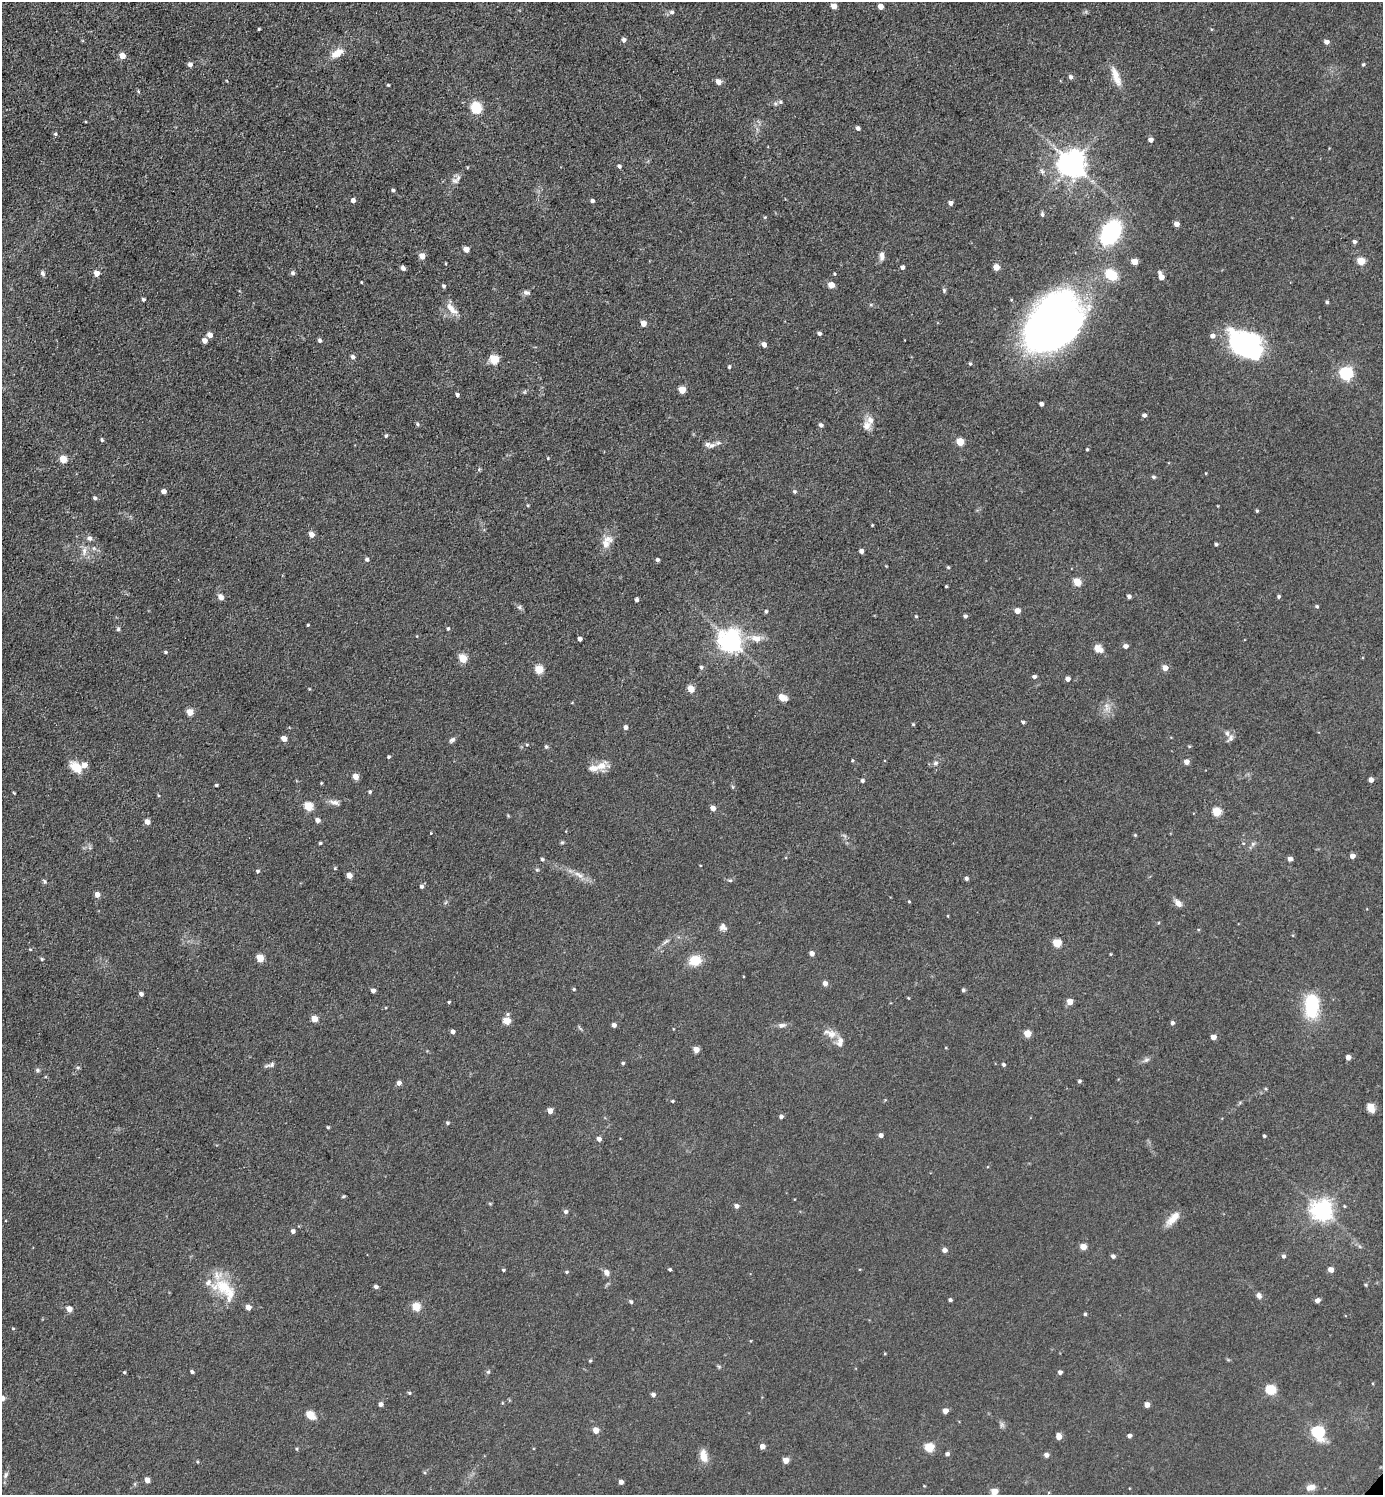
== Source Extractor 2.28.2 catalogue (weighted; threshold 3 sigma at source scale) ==
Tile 11 of 4 x 4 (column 3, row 3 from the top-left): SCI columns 3062-4442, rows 1496-2988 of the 5979 x 5977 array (HDU 1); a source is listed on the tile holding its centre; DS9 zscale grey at full resolution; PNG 1385 x 1497 px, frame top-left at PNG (2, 2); no overlay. Shown black and unused: <1% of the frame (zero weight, under 3 of 5 exposures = <1% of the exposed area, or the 3 px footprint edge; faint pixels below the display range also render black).
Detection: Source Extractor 2.28.2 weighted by HDU 2 'WHT'; one run over the whole footprint, this tile lists its part. Background 0.0607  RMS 0.0073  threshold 0.0326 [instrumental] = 3 sigma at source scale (4.5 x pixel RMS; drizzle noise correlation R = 1.50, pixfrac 1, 0.05/0.05 arcsec/px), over >= 5 px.
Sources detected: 295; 11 inside a brighter listed object's ellipse — not listed separately; the other 284 listed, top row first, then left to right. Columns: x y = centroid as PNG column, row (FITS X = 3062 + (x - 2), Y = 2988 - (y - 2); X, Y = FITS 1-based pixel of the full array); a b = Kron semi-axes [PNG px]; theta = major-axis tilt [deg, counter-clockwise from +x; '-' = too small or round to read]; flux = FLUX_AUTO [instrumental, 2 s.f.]
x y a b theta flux
834 6 5 4 - 7.4
880 6 4 4 - 7.4
672 12 5 5 - 2
259 29 3 2 - 0.75
624 40 4 4 - 3
1326 42 4 4 - 3.9
337 53 17 9 31 9
122 56 5 4 - 8.5
190 64 5 4 - 3.3
1363 64 4 4 - 1
1116 76 29 8 -69 9.8
1071 77 5 5 - 2.1
718 82 5 4 - 6.4
388 85 3 3 - 0.75
138 91 5 4 - 0.87
780 102 6 5 - 1.4
476 108 10 9 - 21
858 128 4 4 - 2.5
55 134 5 4 - 1.1
1151 140 4 4 - 3.9
1072 164 8 8 - 940
619 166 4 4 - 1.8
455 181 10 8 -21 3.2
393 190 4 4 - 1.2
353 200 4 4 - 3.4
592 201 4 3 - 2.4
950 203 5 4 - 3.1
1042 214 5 4 - 1.5
765 217 4 4 - 0.78
1176 224 4 4 - 5.7
1110 233 18 12 58 91
1354 242 4 4 - 2
466 249 5 4 - 7.1
422 256 5 4 - 8.3
882 256 12 6 89 3.4
1361 261 5 5 - 20
1134 262 5 4 - 11
902 267 4 4 - 2.7
996 267 5 4 - 10
403 268 4 4 - 3.1
43 273 7 5 -73 1.8
96 273 5 4 - 6.5
293 273 5 5 - 1.9
834 274 4 4 - 0.72
1111 274 15 11 -38 16
1161 276 7 4 -67 6.4
361 282 3 2 - 0.56
831 285 5 4 - 11
444 286 4 4 - 1.3
944 290 6 5 - 1.2
527 293 9 6 -15 2.1
143 300 4 4 - 1.4
1327 302 4 4 - 1.3
452 309 21 8 -47 7.1
643 323 5 4 - 6.6
1053 323 61 42 52 420
819 333 4 4 - 1.8
210 335 4 4 - 6.2
320 340 5 4 - 1.7
204 341 4 4 - 5.5
764 344 4 4 - 4.9
1245 344 36 23 -29 100
353 357 5 5 - 2.7
494 359 5 5 - 29
970 364 5 4 - 1
729 367 4 3 - 1.1
1346 373 6 6 - 130
682 390 5 4 - 16
457 395 4 3 - 1.7
1041 404 4 4 - 2.9
1144 415 4 4 - 2.4
417 424 5 4 - 1.2
821 425 5 5 - 2.3
866 425 13 11 70 5.6
386 436 4 4 - 1.2
102 440 4 4 - 1.1
960 442 5 5 - 17
712 445 11 6 35 3.1
1087 449 4 3 - 1
548 458 3 3 - 0.66
63 459 5 5 - 17
1154 477 5 4 - 1.5
163 491 4 4 - 4.3
795 492 5 5 - 1.3
95 498 4 4 - 1.7
528 505 5 3 - 0.7
1257 511 3 3 - 0.96
872 525 3 3 - 0.66
311 535 5 5 - 5.7
89 538 8 6 -6 2.2
606 544 13 12 - 6.3
1216 544 3 3 - 1.3
94 548 7 5 -45 1.8
84 551 13 6 86 4.4
861 551 4 4 - 3.2
367 559 5 4 - 1.8
657 560 4 4 - 1.8
948 567 4 4 - 0.92
1077 582 5 5 - 18
946 586 3 3 - 0.79
1129 596 4 3 - 2.2
1279 596 4 4 - 1.3
221 597 7 5 -61 4
636 600 4 4 - 1.7
1317 606 5 4 - 1.1
519 607 6 6 - 1.4
766 611 5 4 - 1.1
1017 611 4 4 - 7.1
916 616 4 4 - 0.75
965 616 4 3 - 1.8
308 625 3 3 - 0.74
118 629 5 5 - 1.2
448 629 5 4 - 1
756 638 14 9 -10 7.8
579 639 4 4 - 3.5
730 641 8 7 - 590
1125 646 5 4 - 3.2
1097 648 10 8 63 4.1
165 652 5 4 - 1.1
463 658 5 5 - 22
701 667 4 4 - 1.4
1165 668 5 5 - 6
539 669 5 5 - 24
1034 676 4 4 - 2.2
1067 679 4 4 - 3.5
691 689 5 4 - 13
782 697 7 5 -28 9.1
190 712 5 5 - 12
1023 722 4 3 - 1.3
913 724 4 4 - 0.78
625 727 4 4 - 3.4
284 738 4 4 - 6.1
1230 738 11 7 56 2.6
452 740 9 5 41 2
527 745 4 4 - 0.75
546 747 5 5 - 1.3
388 757 4 3 - 1.2
852 760 4 3 - 0.72
1186 762 5 5 - 4.7
935 763 7 5 3 2
601 766 16 11 33 7.9
76 767 18 11 -42 9.6
355 776 5 4 - 9
862 780 4 4 - 1.7
1371 780 4 4 - 4.5
321 783 3 3 - 0.71
216 785 3 3 - 1.1
370 792 4 4 - 1.4
14 793 4 3 - 0.62
334 802 14 6 -16 3.6
308 806 5 5 - 29
713 808 4 4 - 5
1217 812 5 5 - 25
317 820 5 4 - 3.3
147 822 4 4 - 6.1
431 833 3 3 - 0.56
1135 835 4 4 - 0.76
562 842 5 5 - 0.95
320 843 4 3 - 0.99
1253 844 7 6 - 1.8
1352 856 4 4 - 4.5
542 859 4 3 - 1.2
1290 859 4 4 - 4.1
700 865 3 2 - 0.48
537 870 5 4 - 0.94
258 871 4 4 - 1.4
349 875 4 4 - 6.7
579 875 17 6 -35 5.4
966 878 4 4 - 1.9
730 880 6 4 0 1
44 881 7 5 -61 1.2
421 886 5 5 - 1.9
97 894 4 4 - 5.8
909 901 4 3 - 0.65
1178 903 10 6 -46 4.1
948 916 4 3 - 0.51
723 927 8 8 - 3
1198 930 4 3 - 0.62
665 942 11 5 44 2.3
1057 943 5 5 - 24
30 949 4 3 - 0.6
812 953 4 4 - 4.1
1111 954 4 3 - 0.58
260 958 5 5 - 16
42 959 5 4 - 1.1
695 960 13 11 11 14
825 983 5 4 - 4
574 989 4 4 - 0.97
963 990 4 4 - 1.4
373 991 4 4 - 3.5
141 994 4 4 - 2.4
449 1002 4 3 - 0.86
1070 1002 5 5 - 7.8
1312 1006 26 14 88 41
507 1014 5 4 - 1.1
314 1019 5 4 - 12
507 1021 5 5 - 15
1172 1023 4 4 - 2
614 1025 4 4 - 3.3
782 1025 10 6 8 2.7
453 1032 4 4 - 3
830 1033 19 10 -26 7
1027 1033 5 5 - 16
1213 1037 4 4 - 5.9
696 1050 5 4 - 7.4
1348 1057 4 4 - 5.1
1146 1060 8 5 29 1.9
623 1063 4 4 - 1.2
272 1064 9 6 49 2.2
1003 1065 4 4 - 1.4
78 1068 5 4 - 1
37 1070 6 5 - 1.4
1079 1081 4 4 - 1.3
399 1083 5 4 - 3.1
672 1101 4 3 - 0.85
1371 1108 9 7 -65 7
550 1111 4 4 - 6.9
781 1117 4 4 - 2
447 1123 5 4 - 1.2
328 1127 4 3 - 0.8
881 1135 4 4 - 3
1264 1136 3 3 - 1.2
599 1139 4 4 - 3.5
343 1197 6 3 20 0.7
736 1206 5 4 - 2.7
1344 1206 5 3 - 0.67
1322 1210 7 7 - 500
566 1212 5 5 - 2.1
1173 1218 21 8 46 7.9
293 1231 4 4 - 2.5
1083 1247 5 4 - 10
944 1250 5 4 - 3.5
1113 1256 4 4 - 1.9
1283 1256 4 4 - 1.7
670 1269 4 3 - 1
1331 1269 5 4 - 5.5
503 1270 4 3 - 1
566 1272 5 4 - 0.9
606 1272 7 6 - 3.3
1366 1285 5 4 - 0.9
224 1287 34 20 -13 26
376 1287 4 4 - 2.5
1259 1296 7 6 - 2.7
950 1300 3 3 - 1.5
1317 1300 4 4 - 3.9
631 1302 5 4 - 1.4
248 1307 4 4 - 6.2
416 1307 5 5 - 26
69 1309 4 4 - 7.6
1085 1314 4 3 - 1.1
13 1328 5 3 - 0.65
590 1361 4 3 - 0.88
719 1367 6 4 -20 0.97
124 1372 4 3 - 0.8
192 1372 4 3 - 1.5
488 1372 5 5 - 1.2
1060 1372 4 4 - 2.4
1270 1390 5 5 - 44
409 1393 4 4 - 0.89
653 1395 4 4 - 2.6
2 1398 5 4 - 6.3
502 1403 5 3 - 0.72
381 1404 4 4 - 3.3
1147 1405 4 4 - 5.2
945 1411 4 4 - 5.8
310 1415 6 5 - 21
1002 1425 7 6 - 1.8
596 1430 5 4 - 8.3
1318 1432 6 6 - 110
1059 1436 5 4 - 6.3
1129 1436 4 4 - 2.4
762 1446 4 4 - 5
929 1447 5 5 - 31
297 1449 5 3 - 0.77
947 1454 5 4 - 2.1
1046 1455 5 5 - 3.1
703 1456 18 9 -77 7.2
786 1460 5 4 - 8.9
197 1462 5 4 - 0.83
6 1475 8 5 64 1.8
147 1480 4 4 - 5.8
621 1482 4 4 - 3.5
1310 1487 11 7 17 4.9
994 1492 5 4 - 12
Isophote crosses this tile's border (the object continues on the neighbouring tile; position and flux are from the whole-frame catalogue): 2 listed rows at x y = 2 1398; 994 1492